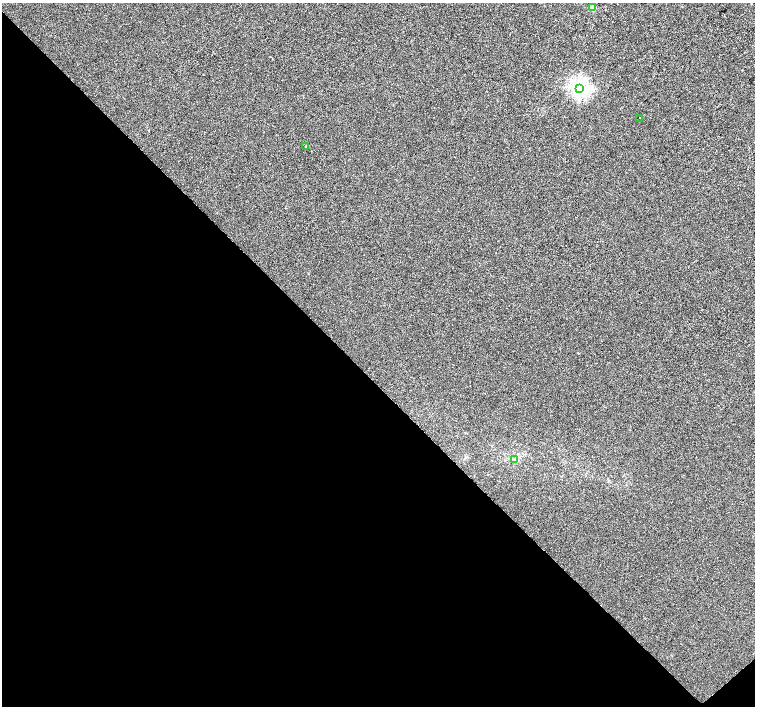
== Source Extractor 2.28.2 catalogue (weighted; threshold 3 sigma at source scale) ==
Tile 14 of 4 x 4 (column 2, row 4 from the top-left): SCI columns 1510-3014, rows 217-1624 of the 6025 x 6000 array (HDU 1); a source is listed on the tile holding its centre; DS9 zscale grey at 2 x 2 block average (1 PNG px = mean of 2 x 2 image px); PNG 757 x 708 px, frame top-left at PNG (2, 3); each listed source drawn as its Kron ellipse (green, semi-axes under 4 px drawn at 4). Shown black and unused: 46% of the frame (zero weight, under 2 of 3 exposures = <1% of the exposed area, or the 3 px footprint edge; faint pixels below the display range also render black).
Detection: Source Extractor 2.28.2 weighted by HDU 2 'WHT'; one run over the whole footprint, this tile lists its part. Background 1.90e-04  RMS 0.0056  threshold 0.0252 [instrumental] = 3 sigma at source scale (4.5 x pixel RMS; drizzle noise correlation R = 1.50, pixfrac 1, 0.0396/0.0396 arcsec/px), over >= 5 px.
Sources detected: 6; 1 inside a brighter object's white glare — neither listed nor drawn; the other 5 listed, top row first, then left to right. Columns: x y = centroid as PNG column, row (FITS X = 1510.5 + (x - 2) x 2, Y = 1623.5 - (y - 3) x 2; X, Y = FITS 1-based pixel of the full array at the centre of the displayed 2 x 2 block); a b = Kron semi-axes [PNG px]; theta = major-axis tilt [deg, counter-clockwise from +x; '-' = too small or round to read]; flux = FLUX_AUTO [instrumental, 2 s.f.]
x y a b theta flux
593 8 3 2 - 23
580 88 4 4 - 380
640 118 2 2 - 1.8
306 146 2 2 - 0.95
515 459 4 3 - 1.9